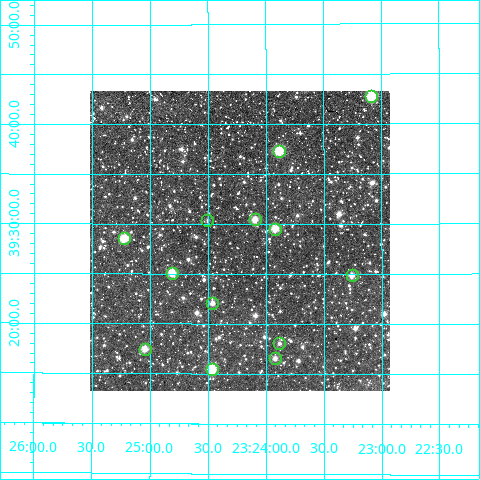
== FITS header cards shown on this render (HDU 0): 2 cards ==
NAXIS1  =                  300
NAXIS2  =                  300

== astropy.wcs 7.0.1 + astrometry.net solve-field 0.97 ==
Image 300 x 300 px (HDU 0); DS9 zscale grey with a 90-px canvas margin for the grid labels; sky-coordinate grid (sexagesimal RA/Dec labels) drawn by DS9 from the SOLVED WCS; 13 Tycho-2 reference stars matched to detected sources circled (green)
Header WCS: RA---TAN/DEC--TAN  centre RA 23:24:14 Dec +39:28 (351.06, +39.47 deg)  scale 6 arcsec/px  FOV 30.0' x 30.0'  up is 0 deg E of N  parity normal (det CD < 0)
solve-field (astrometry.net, Tycho-2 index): VERIFIED the header's WCS against the Tycho-2 star catalogue (13 matches, 0 conflicts) and refined it, rather than solving blind
Solved WCS: RA---TAN-SIP/DEC--TAN-SIP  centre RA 23:24:14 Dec +39:28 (351.06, +39.47 deg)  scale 6 arcsec/px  FOV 30.0' x 30.0'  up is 0 deg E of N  parity normal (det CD < 0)
The solver's refit moves the header's centre by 0.26 arcsec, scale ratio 0.9995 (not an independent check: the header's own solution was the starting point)
Tycho-2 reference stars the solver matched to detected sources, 13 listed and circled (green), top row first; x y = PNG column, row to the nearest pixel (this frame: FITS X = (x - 93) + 1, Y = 300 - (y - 91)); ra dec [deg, ICRS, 3 dp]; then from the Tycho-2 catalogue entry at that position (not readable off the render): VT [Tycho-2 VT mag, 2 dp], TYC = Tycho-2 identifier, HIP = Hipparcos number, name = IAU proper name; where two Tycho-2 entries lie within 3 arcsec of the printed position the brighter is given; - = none
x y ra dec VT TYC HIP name
374 96 350.771 +39.713 9.75 3234-708-1 - -
282 151 350.971 +39.622 9.82 3234-252-1 - -
258 219 351.024 +39.507 11.28 3234-2014-1 - -
210 220 351.126 +39.506 12.97 3234-2279-1 - -
278 229 350.980 +39.492 10.84 3234-2042-1 - -
127 238 351.305 +39.476 9.79 3234-2309-1 - -
175 273 351.203 +39.418 10.45 3234-2334-1 - -
355 275 350.815 +39.414 11.00 3234-2281-1 - -
215 303 351.116 +39.368 11.57 3230-133-1 - -
282 343 350.971 +39.301 11.61 3230-305-1 - -
148 349 351.261 +39.291 10.88 3230-187-1 - -
278 358 350.980 +39.276 11.89 3230-257-1 - -
215 369 351.117 +39.258 9.71 3230-349-1 - -